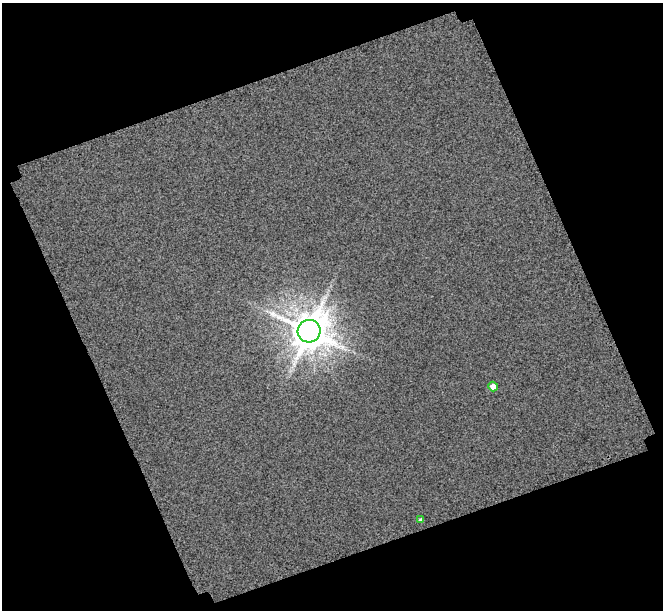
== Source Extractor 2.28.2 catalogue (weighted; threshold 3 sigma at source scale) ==
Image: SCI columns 3777-4437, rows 1777-2384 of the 5533 x 5376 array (HDU 1 of 3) = the unmasked area's bounding box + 8 px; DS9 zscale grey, full resolution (1 PNG px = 1 image px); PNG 665 x 612 px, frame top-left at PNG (2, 3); each listed source drawn as its Kron ellipse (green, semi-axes under 4 px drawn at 4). Shown black and unused: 42% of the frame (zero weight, under 3 of 4 exposures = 20% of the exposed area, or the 3 px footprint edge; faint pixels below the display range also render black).
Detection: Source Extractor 2.28.2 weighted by HDU 2 'WHT'. Background -0.00725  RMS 1.5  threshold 6.87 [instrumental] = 3 sigma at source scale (4.5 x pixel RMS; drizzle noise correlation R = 1.50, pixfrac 1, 0.0396/0.0396 arcsec/px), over >= 5 px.
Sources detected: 3; all 3 listed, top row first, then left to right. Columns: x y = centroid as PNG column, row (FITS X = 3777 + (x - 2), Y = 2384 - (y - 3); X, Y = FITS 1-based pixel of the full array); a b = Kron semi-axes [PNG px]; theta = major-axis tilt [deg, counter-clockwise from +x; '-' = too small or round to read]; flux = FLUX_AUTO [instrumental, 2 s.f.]
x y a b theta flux
309 331 11 11 - 440000
493 387 5 5 - 1200
421 520 4 3 - 320